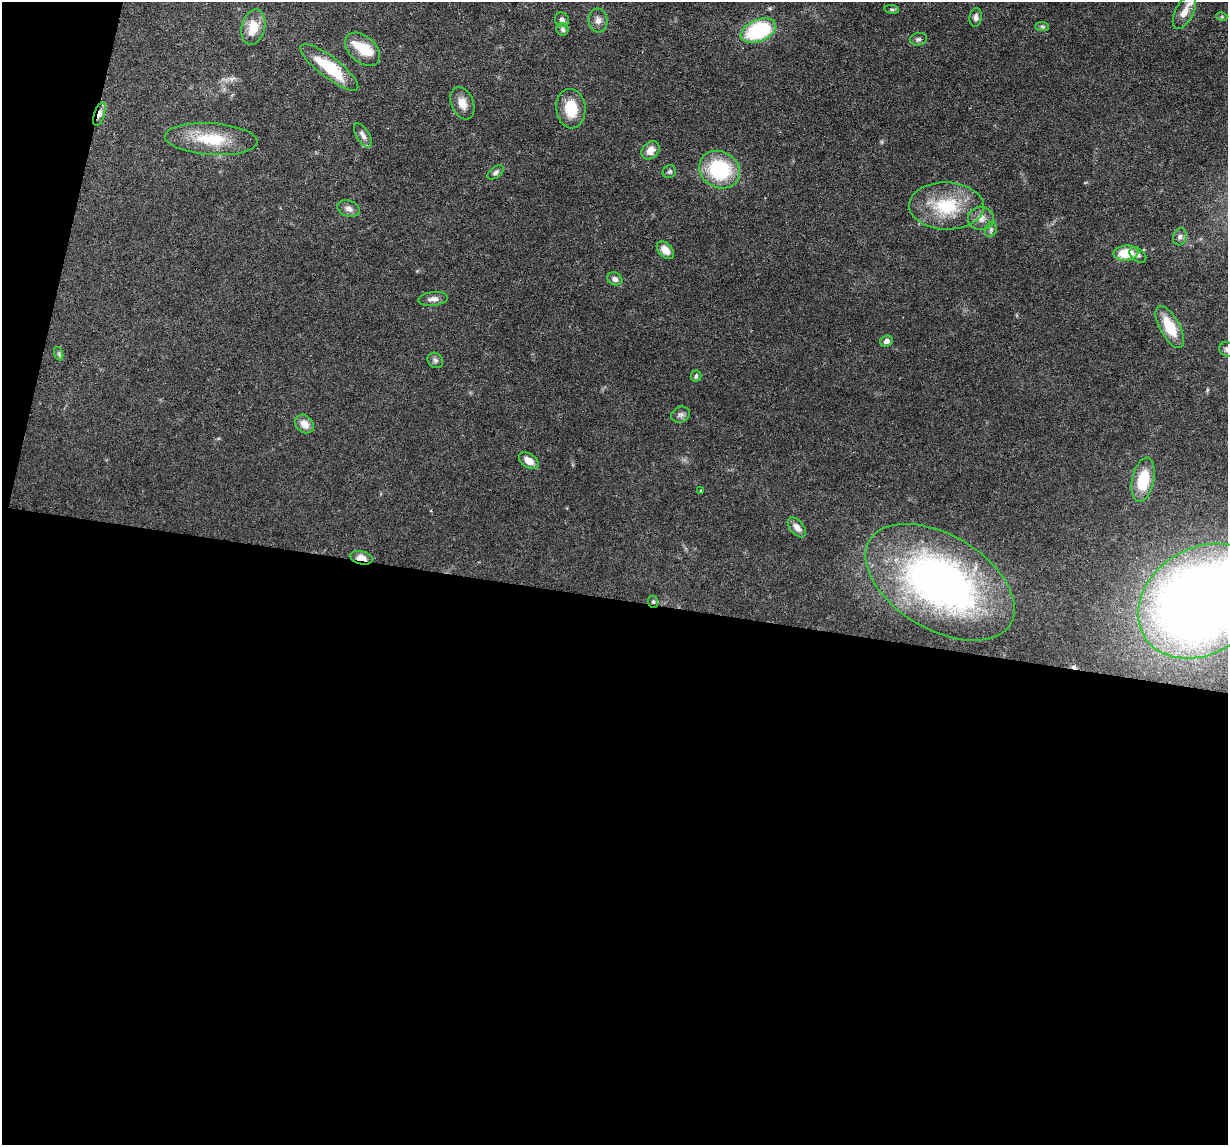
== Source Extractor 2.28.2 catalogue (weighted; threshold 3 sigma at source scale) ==
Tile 13 of 4 x 4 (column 1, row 4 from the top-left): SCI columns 1-1226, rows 119-1261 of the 4905 x 4927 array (HDU 1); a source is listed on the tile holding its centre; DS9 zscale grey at full resolution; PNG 1230 x 1147 px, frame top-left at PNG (2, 2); each listed source drawn as its Kron ellipse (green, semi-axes under 4 px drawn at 4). Shown black and unused: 50% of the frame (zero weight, under 3 of 6 exposures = <1% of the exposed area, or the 3 px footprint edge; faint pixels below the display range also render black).
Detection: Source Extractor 2.28.2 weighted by HDU 2 'WHT'; one run over the whole footprint, this tile lists its part. Background 0.0749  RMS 0.0043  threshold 0.0175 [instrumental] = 3 sigma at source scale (4.09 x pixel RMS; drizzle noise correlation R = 1.36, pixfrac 0.8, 0.05/0.05 arcsec/px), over >= 5 px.
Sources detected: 54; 1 too faint to see at this stretch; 1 cosmic-ray / hot-pixel residue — neither listed nor drawn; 4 inside a brighter listed object's ellipse — not listed separately; the other 48 listed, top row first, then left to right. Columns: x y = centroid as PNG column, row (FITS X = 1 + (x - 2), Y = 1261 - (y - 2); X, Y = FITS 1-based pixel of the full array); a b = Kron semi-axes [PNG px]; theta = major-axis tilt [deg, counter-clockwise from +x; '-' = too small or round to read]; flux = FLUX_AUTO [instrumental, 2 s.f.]
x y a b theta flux
892 9 7 4 -8 0.61
1184 12 18 9 62 3.6
976 17 9 6 81 1.4
1222 17 5 3 - 0.44
562 20 7 6 - 1.2
598 20 12 9 -84 2.2
1042 26 7 4 -1 0.71
253 27 18 11 75 7.8
562 29 6 6 - 1
758 31 19 11 22 37
918 39 8 6 12 1
363 49 20 13 -42 9.5
329 67 35 10 -38 18
462 103 17 11 -69 3.6
571 109 20 14 -84 11
99 114 12 5 72 1.9
363 135 14 6 -59 2
211 139 46 16 -4 16
651 150 10 8 47 3.8
720 170 21 18 -31 28
495 172 9 5 37 1.2
669 172 7 6 - 0.78
946 206 37 23 -2 21
349 209 11 8 -20 1.9
981 218 13 11 -1 3.3
991 230 8 5 71 0.93
1180 237 9 6 72 1.4
665 250 10 6 -46 4.2
1126 253 12 7 5 10
1138 255 9 6 -38 1.3
615 279 8 6 -25 1.6
433 299 15 7 7 2.2
1170 327 23 10 -61 11
886 341 6 5 - 1.6
1227 349 7 7 - 1.1
59 354 7 4 -72 0.71
435 360 8 7 - 1.1
696 376 5 5 - 0.59
681 415 9 7 23 1.3
304 424 10 8 -44 3.5
529 461 11 7 -34 3.4
1143 480 22 11 78 15
701 491 3 2 - 0.29
797 527 12 6 -50 2.4
361 558 11 6 -12 3.7
940 582 82 47 -31 160
1202 601 68 53 32 540
653 602 6 5 - 0.64
Overlapping masked pixels (flux is a lower limit): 3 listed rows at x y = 99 114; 361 558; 653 602
Isophote crosses this tile's border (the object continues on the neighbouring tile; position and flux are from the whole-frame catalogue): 2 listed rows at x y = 1227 349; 1202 601